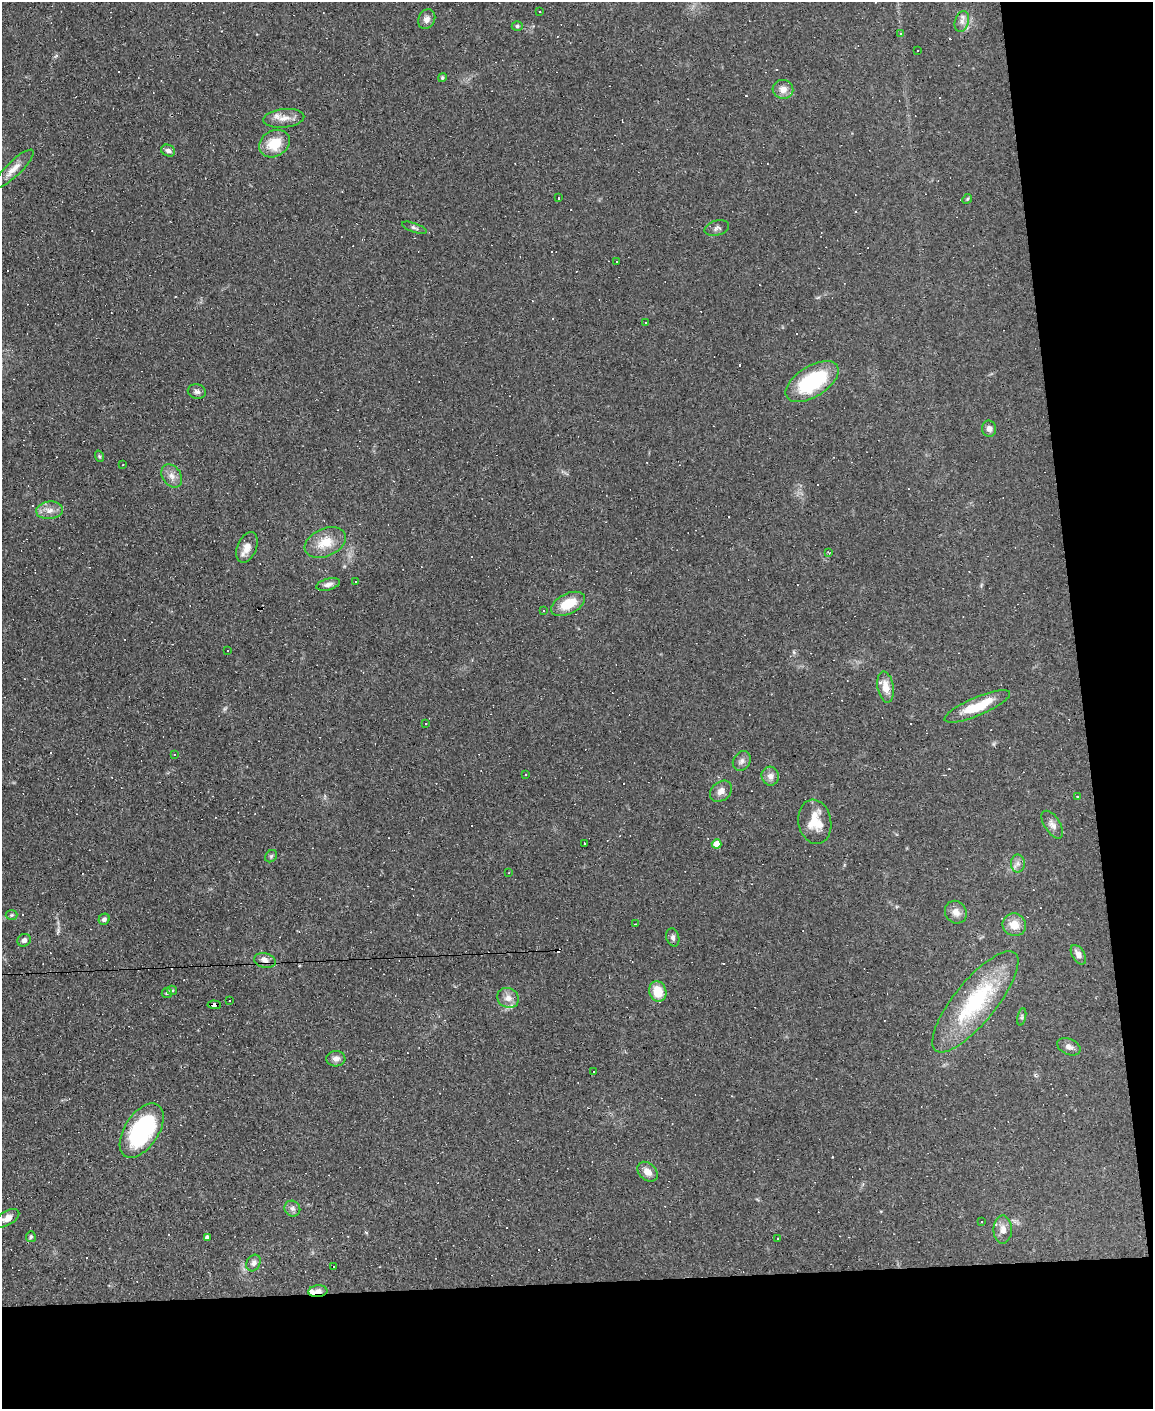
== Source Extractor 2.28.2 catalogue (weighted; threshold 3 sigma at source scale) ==
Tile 12 of 4 x 3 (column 4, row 3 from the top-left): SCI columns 3453-4603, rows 234-1640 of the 4603 x 4581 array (HDU 1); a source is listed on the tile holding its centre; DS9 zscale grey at full resolution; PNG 1155 x 1411 px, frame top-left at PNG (2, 2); each listed source drawn as its Kron ellipse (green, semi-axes under 4 px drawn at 4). Shown black and unused: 15% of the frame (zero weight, under 3 of 4 exposures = <1% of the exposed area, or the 3 px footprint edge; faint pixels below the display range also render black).
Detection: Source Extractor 2.28.2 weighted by HDU 2 'WHT'; one run over the whole footprint, this tile lists its part. Background 0.0782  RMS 0.0055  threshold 0.0248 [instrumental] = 3 sigma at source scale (4.5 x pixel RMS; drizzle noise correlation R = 1.50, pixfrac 1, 0.05/0.05 arcsec/px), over >= 5 px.
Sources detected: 137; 52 cosmic-ray / hot-pixel residue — neither listed nor drawn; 4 inside a brighter listed object's ellipse — not listed separately; the other 81 listed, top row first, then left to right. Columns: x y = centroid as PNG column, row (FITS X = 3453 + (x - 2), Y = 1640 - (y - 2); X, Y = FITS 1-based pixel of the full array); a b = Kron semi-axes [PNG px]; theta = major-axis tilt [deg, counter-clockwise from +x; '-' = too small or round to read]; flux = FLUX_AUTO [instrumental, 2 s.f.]
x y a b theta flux
539 12 3 2 - 0.57
427 19 10 8 61 2.7
962 21 10 7 73 2.8
517 26 5 4 - 0.89
900 34 3 3 - 1.6
918 50 2 2 - 0.35
442 78 5 4 - 0.81
783 89 10 9 - 4.2
284 118 20 9 6 5.4
274 144 16 13 30 14
168 151 7 5 -24 1.9
13 169 27 7 44 5.7
558 198 3 2 - 0.35
967 199 5 4 - 0.66
414 228 13 4 -20 1.4
717 228 12 7 17 2
617 261 3 3 - 1.7
645 323 3 2 - 0.65
812 382 30 15 32 41
197 392 9 7 -15 1.8
989 429 8 7 - 2.5
99 456 6 3 -71 0.63
123 465 2 2 - 0.34
172 476 12 9 -56 3.7
49 510 13 9 5 4.4
325 542 22 14 24 12
247 547 16 9 67 5.2
828 552 4 2 - 0.41
356 581 3 3 - 5.1
328 584 12 6 14 2.4
568 604 18 10 26 13
544 611 3 3 - 1.5
227 650 3 2 - 0.54
886 687 15 8 -80 6.2
977 706 35 9 23 18
426 724 3 2 - 0.62
174 754 4 2 - 0.35
742 761 10 8 57 2.3
526 774 2 2 - 0.55
770 776 9 8 - 2.9
721 791 12 9 40 3.6
1077 796 3 2 - 0.67
815 822 22 16 -80 12
1052 825 16 8 -57 3.1
584 843 3 3 - 1.1
717 844 5 4 - 7.4
271 856 7 5 46 1
1018 863 9 7 -90 2.3
509 873 2 2 - 0.42
956 912 12 10 -52 4.2
11 915 6 5 - 0.79
104 919 6 5 - 1.6
635 924 3 3 - 0.53
1014 925 12 11 - 6.9
673 937 9 6 -74 1.8
24 940 7 6 - 1.8
1078 955 11 6 -59 3.2
265 960 11 7 -12 2.8
172 990 5 4 - 0.67
658 991 10 8 -73 11
167 993 5 5 - 0.85
508 998 11 9 -27 4.2
229 1001 2 2 - 0.4
975 1002 63 21 51 56
214 1005 6 3 -3 13
1022 1017 9 3 77 0.92
1069 1047 12 8 -24 2.7
336 1059 9 7 2 2.9
594 1071 2 2 - 0.36
142 1131 31 17 57 62
647 1172 11 8 -43 4.2
292 1209 8 7 - 2.1
7 1218 13 7 31 4
982 1222 3 2 - 0.48
1003 1230 14 9 90 3.9
31 1237 5 5 - 0.95
207 1238 4 4 - 1.7
777 1239 3 2 - 0.64
253 1263 9 6 60 2.2
333 1267 3 2 - 0.69
318 1291 9 6 5 3.3
Overlapping masked pixels (flux is a lower limit): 3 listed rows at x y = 975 1002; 214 1005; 318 1291
Isophote crosses this tile's border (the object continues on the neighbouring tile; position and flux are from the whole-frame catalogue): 1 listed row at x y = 11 915